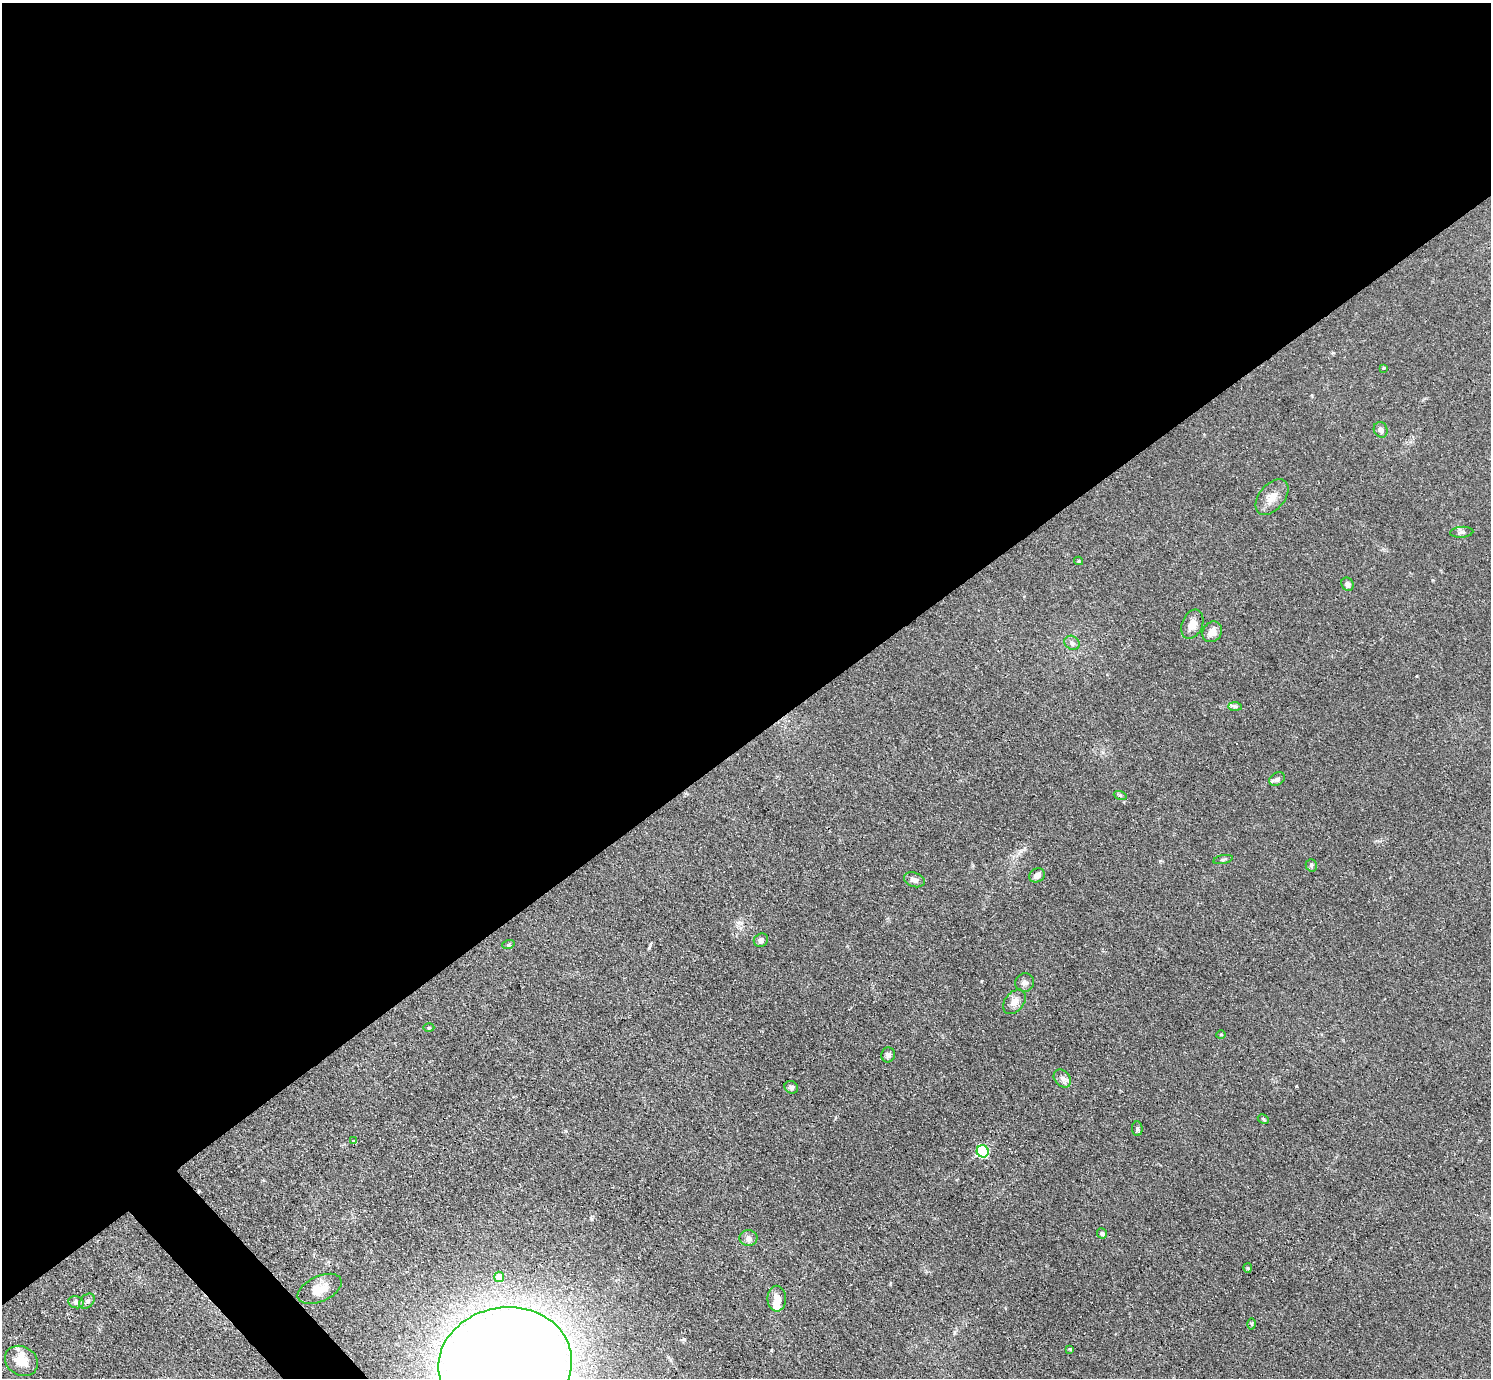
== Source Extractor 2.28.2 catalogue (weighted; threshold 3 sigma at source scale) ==
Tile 2 of 4 x 4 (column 2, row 1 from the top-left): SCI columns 1553-3041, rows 4457-5832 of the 6126 x 6131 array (HDU 1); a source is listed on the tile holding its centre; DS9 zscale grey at full resolution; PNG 1493 x 1380 px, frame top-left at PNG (2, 3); each listed source drawn as its Kron ellipse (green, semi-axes under 4 px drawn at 4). Shown black and unused: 55% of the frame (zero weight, under 3 of 4 exposures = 1% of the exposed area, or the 3 px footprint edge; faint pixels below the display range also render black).
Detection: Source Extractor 2.28.2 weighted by HDU 2 'WHT'; one run over the whole footprint, this tile lists its part. Background 0.0708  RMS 0.006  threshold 0.0268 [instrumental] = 3 sigma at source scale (4.5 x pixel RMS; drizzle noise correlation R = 1.50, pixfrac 1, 0.05/0.05 arcsec/px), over >= 5 px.
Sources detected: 42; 1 inside a brighter object's white glare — neither listed nor drawn; the other 41 listed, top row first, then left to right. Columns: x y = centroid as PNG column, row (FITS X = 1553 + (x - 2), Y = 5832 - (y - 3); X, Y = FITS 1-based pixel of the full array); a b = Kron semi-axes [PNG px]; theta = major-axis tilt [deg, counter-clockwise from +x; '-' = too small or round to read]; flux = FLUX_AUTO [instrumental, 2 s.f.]
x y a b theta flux
1384 368 3 3 - 1.4
1381 430 8 6 -63 2.5
1272 497 21 12 50 7.1
1462 532 11 5 3 1.7
1079 561 4 4 - 0.71
1347 584 7 6 - 2.2
1192 624 15 10 67 4.8
1212 632 11 9 53 4.6
1072 643 8 6 -37 2
1235 706 7 4 -1 1.1
1277 779 8 6 28 1.8
1120 795 6 4 -18 0.91
1223 860 10 3 11 1.1
1311 865 6 5 - 1.2
1037 875 8 6 31 2.9
914 880 10 7 -19 2.7
761 940 7 6 - 1.8
508 945 6 4 19 0.79
1025 982 9 9 - 2.3
1014 1002 14 9 52 4.3
429 1028 5 3 - 0.59
1221 1034 5 3 - 0.55
888 1055 7 6 - 2.2
1062 1078 10 7 -46 2.6
791 1087 7 6 - 1.6
1263 1119 6 4 -29 0.94
1137 1129 7 5 -86 1.2
353 1141 3 3 - 0.69
983 1151 6 6 - 53
1102 1233 5 5 - 1.6
748 1238 9 8 - 2.6
1248 1268 5 4 - 0.75
499 1277 5 5 - 7.5
320 1289 23 12 25 8.7
777 1299 13 9 -89 5.4
87 1301 9 6 44 1.7
76 1302 8 6 -11 1.8
1251 1324 5 3 - 0.82
1070 1349 4 3 - 0.57
21 1361 17 14 -32 10
505 1364 67 57 10 1700
Overlapping masked pixels (flux is a lower limit): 1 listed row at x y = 505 1364
Isophote crosses this tile's border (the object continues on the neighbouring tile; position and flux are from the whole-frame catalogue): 1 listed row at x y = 505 1364
Unlisted compact peaks at least as high as the median listed source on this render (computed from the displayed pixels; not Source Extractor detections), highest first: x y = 1296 1086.